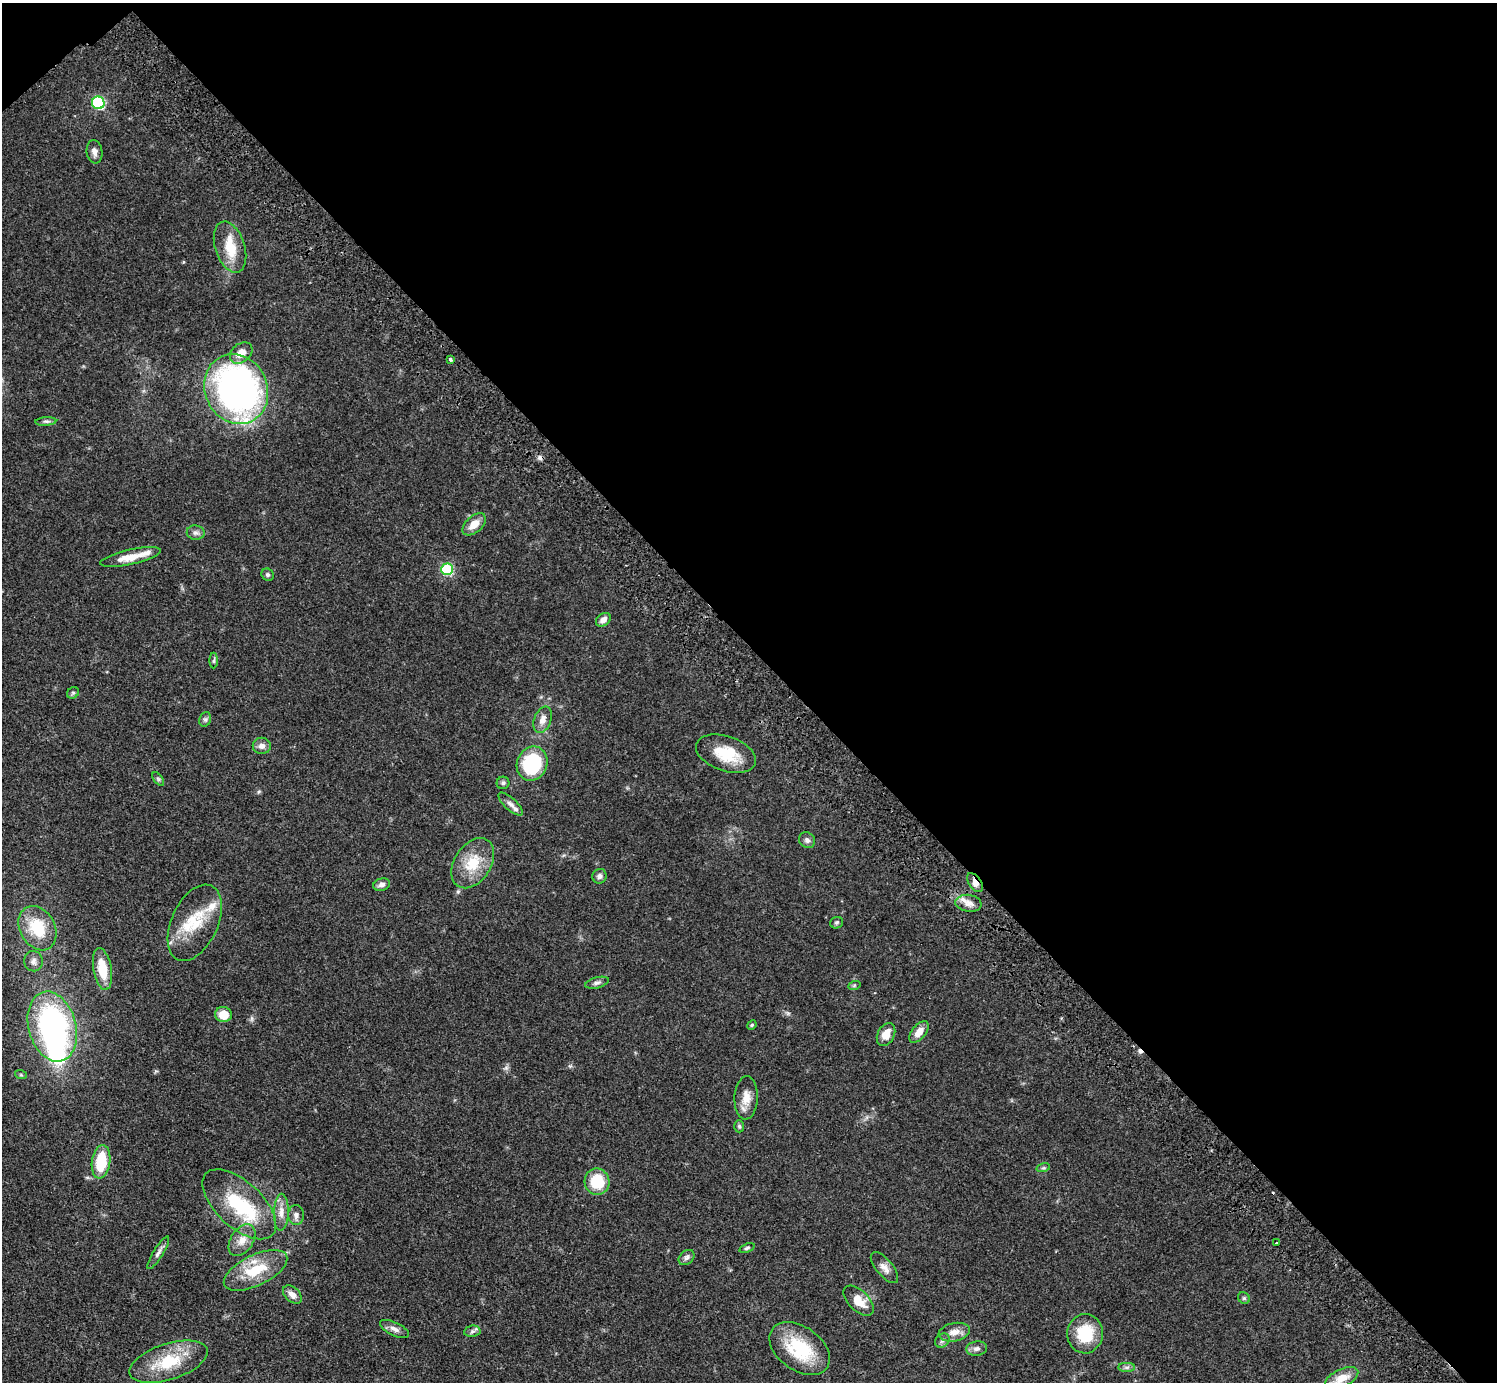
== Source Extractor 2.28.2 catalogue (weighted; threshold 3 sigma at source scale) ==
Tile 3 of 4 x 4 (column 3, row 1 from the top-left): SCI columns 3037-4531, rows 4484-5863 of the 6034 x 6030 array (HDU 1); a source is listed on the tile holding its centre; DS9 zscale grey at full resolution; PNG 1499 x 1384 px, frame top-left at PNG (2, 3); each listed source drawn as its Kron ellipse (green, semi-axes under 4 px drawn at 4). Shown black and unused: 47% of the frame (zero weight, under 3 of 5 exposures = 3% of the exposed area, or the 3 px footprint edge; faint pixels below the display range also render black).
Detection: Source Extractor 2.28.2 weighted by HDU 2 'WHT'; one run over the whole footprint, this tile lists its part. Background 0.0615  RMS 0.0038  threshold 0.017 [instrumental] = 3 sigma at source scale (4.5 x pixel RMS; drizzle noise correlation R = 1.50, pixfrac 1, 0.05/0.05 arcsec/px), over >= 5 px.
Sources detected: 80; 2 inside a brighter object's white glare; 3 cosmic-ray / hot-pixel residue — neither listed nor drawn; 5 inside a brighter listed object's ellipse — not listed separately; the other 70 listed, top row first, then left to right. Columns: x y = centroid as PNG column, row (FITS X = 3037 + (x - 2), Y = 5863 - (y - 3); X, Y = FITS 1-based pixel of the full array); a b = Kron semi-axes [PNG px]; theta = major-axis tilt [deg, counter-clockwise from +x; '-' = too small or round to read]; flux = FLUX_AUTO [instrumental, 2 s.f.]
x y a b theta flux
98 103 6 6 - 44
94 152 12 8 -82 2
230 247 26 15 -72 9.7
241 353 12 9 40 4.5
450 359 3 3 - 0.98
236 389 36 31 -65 140
46 421 10 4 4 0.95
474 524 14 8 43 4.1
196 533 9 7 -10 1.4
131 557 31 7 12 6.2
447 569 6 6 - 32
268 575 6 6 - 0.74
603 620 8 6 36 2.2
214 660 8 4 89 0.64
73 693 6 5 - 0.67
205 719 7 5 69 0.84
543 720 13 8 68 2.9
262 746 9 8 - 2
726 754 31 17 -18 12
532 764 17 15 67 25
158 779 8 4 -53 0.61
503 783 6 6 - 0.72
510 804 15 6 -42 2
807 840 8 7 - 1.3
473 863 27 18 57 11
600 876 7 7 - 1.3
975 883 11 6 -54 2.7
382 885 8 6 15 1.7
968 903 13 8 -7 2.8
195 923 41 23 65 16
837 923 6 5 - 0.68
37 928 23 17 -61 14
33 961 10 9 - 1.9
102 969 21 9 -80 9.4
597 983 12 5 14 1.3
854 986 6 4 20 0.5
223 1015 8 7 - 6
752 1025 5 4 - 0.43
52 1026 36 23 -75 89
919 1032 13 6 50 3.9
886 1035 12 8 63 4.2
21 1075 6 4 -18 0.44
746 1098 22 11 88 4.8
739 1126 6 5 - 0.59
101 1162 17 9 82 14
1043 1168 7 4 17 0.66
597 1182 13 12 - 12
239 1204 45 23 -42 26
281 1212 18 7 88 3.4
296 1215 10 8 88 1.8
242 1240 17 11 57 4.3
1276 1243 3 3 - 2
747 1248 8 4 20 0.67
158 1253 19 5 58 1.6
687 1258 9 6 43 1.2
884 1268 19 8 -50 2.6
256 1270 34 15 26 13
292 1295 11 7 -44 2.2
1244 1298 6 5 - 0.7
858 1301 18 10 -45 6.2
394 1329 16 6 -25 2.1
472 1331 8 5 8 0.98
954 1332 16 9 12 3.4
1085 1334 19 18 - 14
942 1340 8 6 41 1.1
800 1349 34 22 -36 22
977 1349 10 7 8 1.6
168 1362 40 18 18 17
1127 1367 8 4 0 0.95
1342 1378 18 9 25 6.2
Overlapping masked pixels (flux is a lower limit): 1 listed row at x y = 975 883
Isophote crosses this tile's border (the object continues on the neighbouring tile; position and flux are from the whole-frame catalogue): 1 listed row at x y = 52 1026